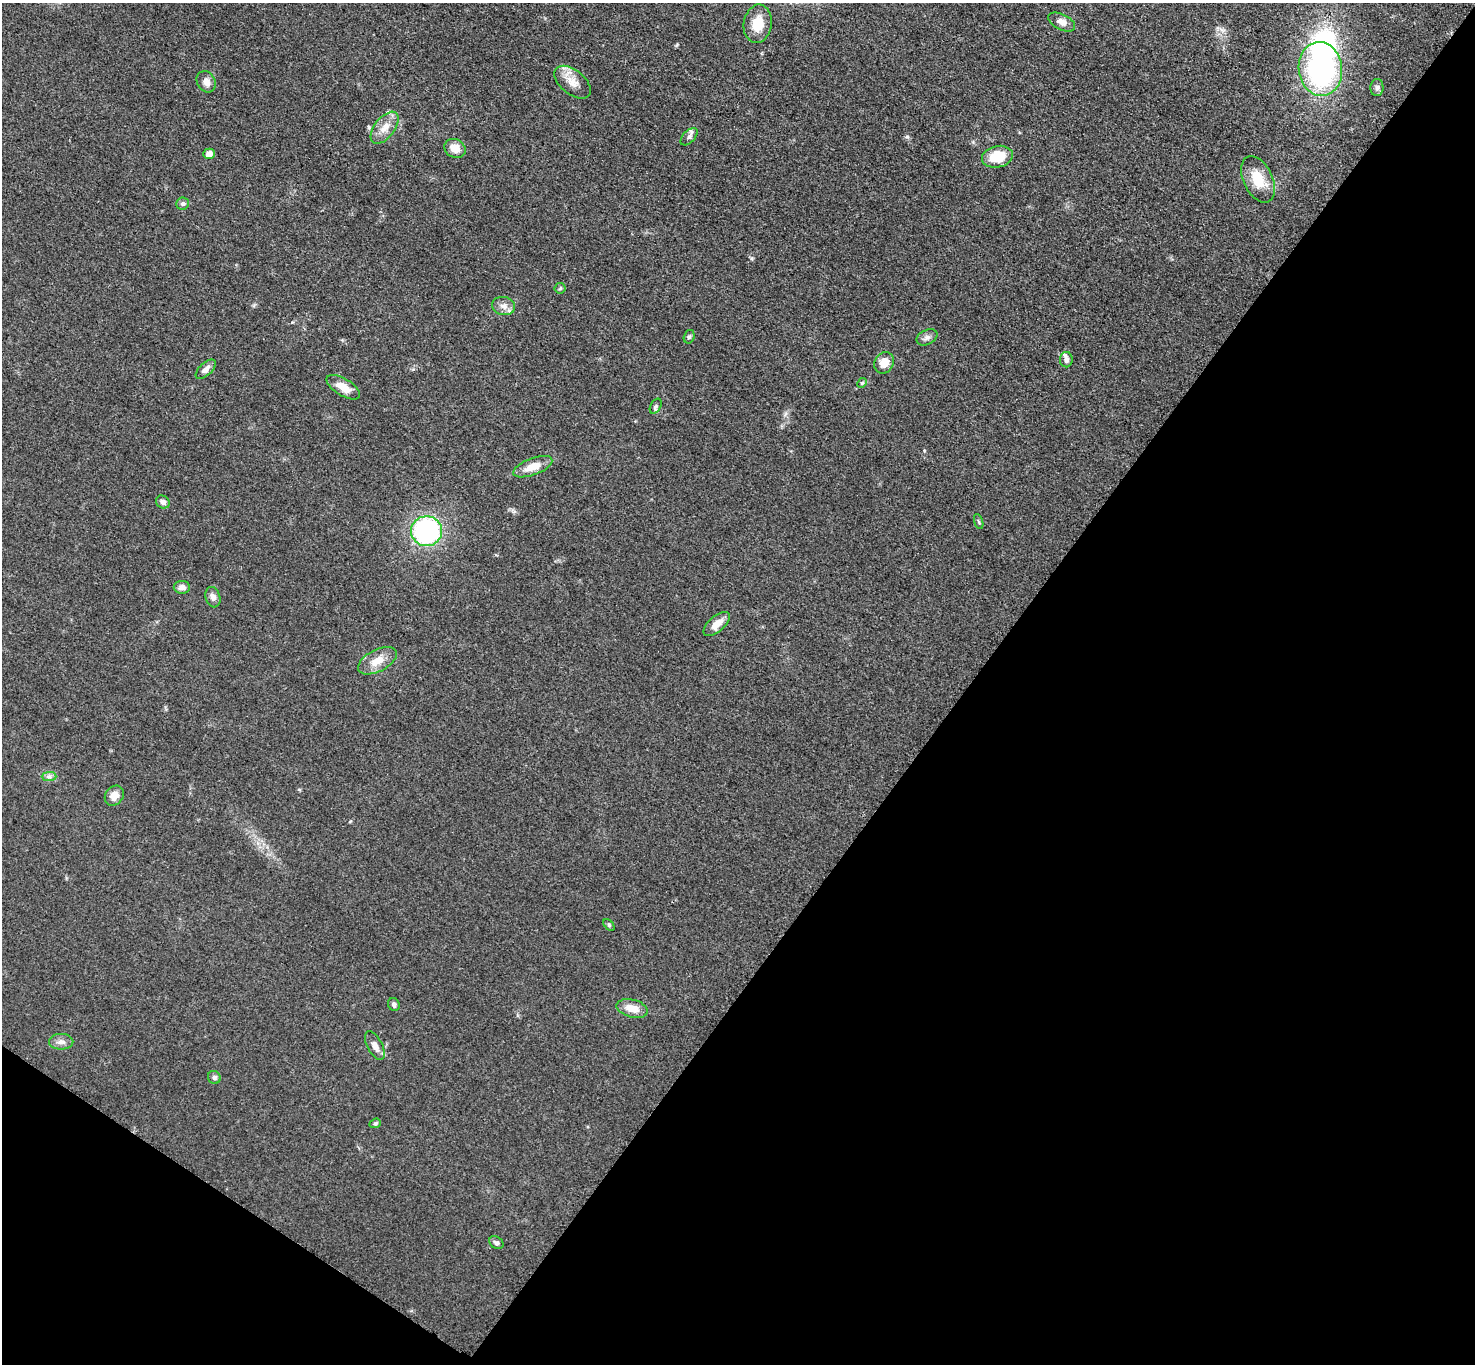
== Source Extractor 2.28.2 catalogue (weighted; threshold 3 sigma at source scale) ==
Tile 15 of 4 x 4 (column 3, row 4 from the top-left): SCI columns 2957-4429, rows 163-1524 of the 5909 x 5914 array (HDU 1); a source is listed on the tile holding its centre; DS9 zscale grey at full resolution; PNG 1477 x 1366 px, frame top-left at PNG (2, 3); each listed source drawn as its Kron ellipse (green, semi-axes under 4 px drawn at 4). Shown black and unused: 38% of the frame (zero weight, under 3 of 5 exposures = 1% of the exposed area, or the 3 px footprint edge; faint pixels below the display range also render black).
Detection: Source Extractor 2.28.2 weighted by HDU 2 'WHT'; one run over the whole footprint, this tile lists its part. Background 0.0536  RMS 0.0058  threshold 0.0259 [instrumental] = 3 sigma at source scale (4.5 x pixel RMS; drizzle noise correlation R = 1.50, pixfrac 1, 0.05/0.05 arcsec/px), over >= 5 px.
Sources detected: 43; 1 inside a brighter object's white glare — neither listed nor drawn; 1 inside a brighter listed object's ellipse — not listed separately; the other 41 listed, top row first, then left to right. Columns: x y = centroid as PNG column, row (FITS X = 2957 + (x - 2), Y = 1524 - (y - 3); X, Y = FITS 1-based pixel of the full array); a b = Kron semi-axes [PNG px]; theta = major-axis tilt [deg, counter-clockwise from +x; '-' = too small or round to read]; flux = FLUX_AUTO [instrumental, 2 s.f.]
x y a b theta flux
1062 22 14 7 -26 4.5
758 24 19 14 81 11
1320 69 27 21 -84 110
206 82 11 9 -61 3.8
572 82 21 12 -39 7.2
1377 88 8 6 87 1.8
385 128 19 10 52 6.9
689 137 10 6 46 2
455 148 11 9 -28 6.7
209 154 5 5 - 4.3
997 157 15 10 12 14
1258 179 25 14 -64 14
182 204 6 6 - 1.4
560 288 5 5 - 0.96
503 306 12 9 -12 3.9
689 337 7 5 73 1.1
927 337 11 7 25 2.2
1066 360 7 6 - 2.2
884 363 11 9 58 6.6
206 369 12 6 43 2.9
862 383 5 4 - 0.7
343 387 19 8 -31 7.9
656 406 8 5 62 1.3
533 467 20 8 20 8.2
163 502 7 6 - 2.4
979 522 8 3 -71 0.83
426 531 15 15 - 91
182 587 8 6 0 3.3
213 597 10 7 -73 2.7
717 624 16 7 42 5.6
377 661 21 11 27 8
49 777 7 4 1 1.6
114 796 10 8 51 4.9
609 925 7 4 -46 0.84
394 1004 6 5 - 1.6
632 1008 16 9 -15 7.5
61 1042 12 8 0 3
375 1046 15 7 -62 4.1
214 1077 7 6 - 1.4
375 1123 6 4 20 0.89
496 1243 8 6 -37 1.6